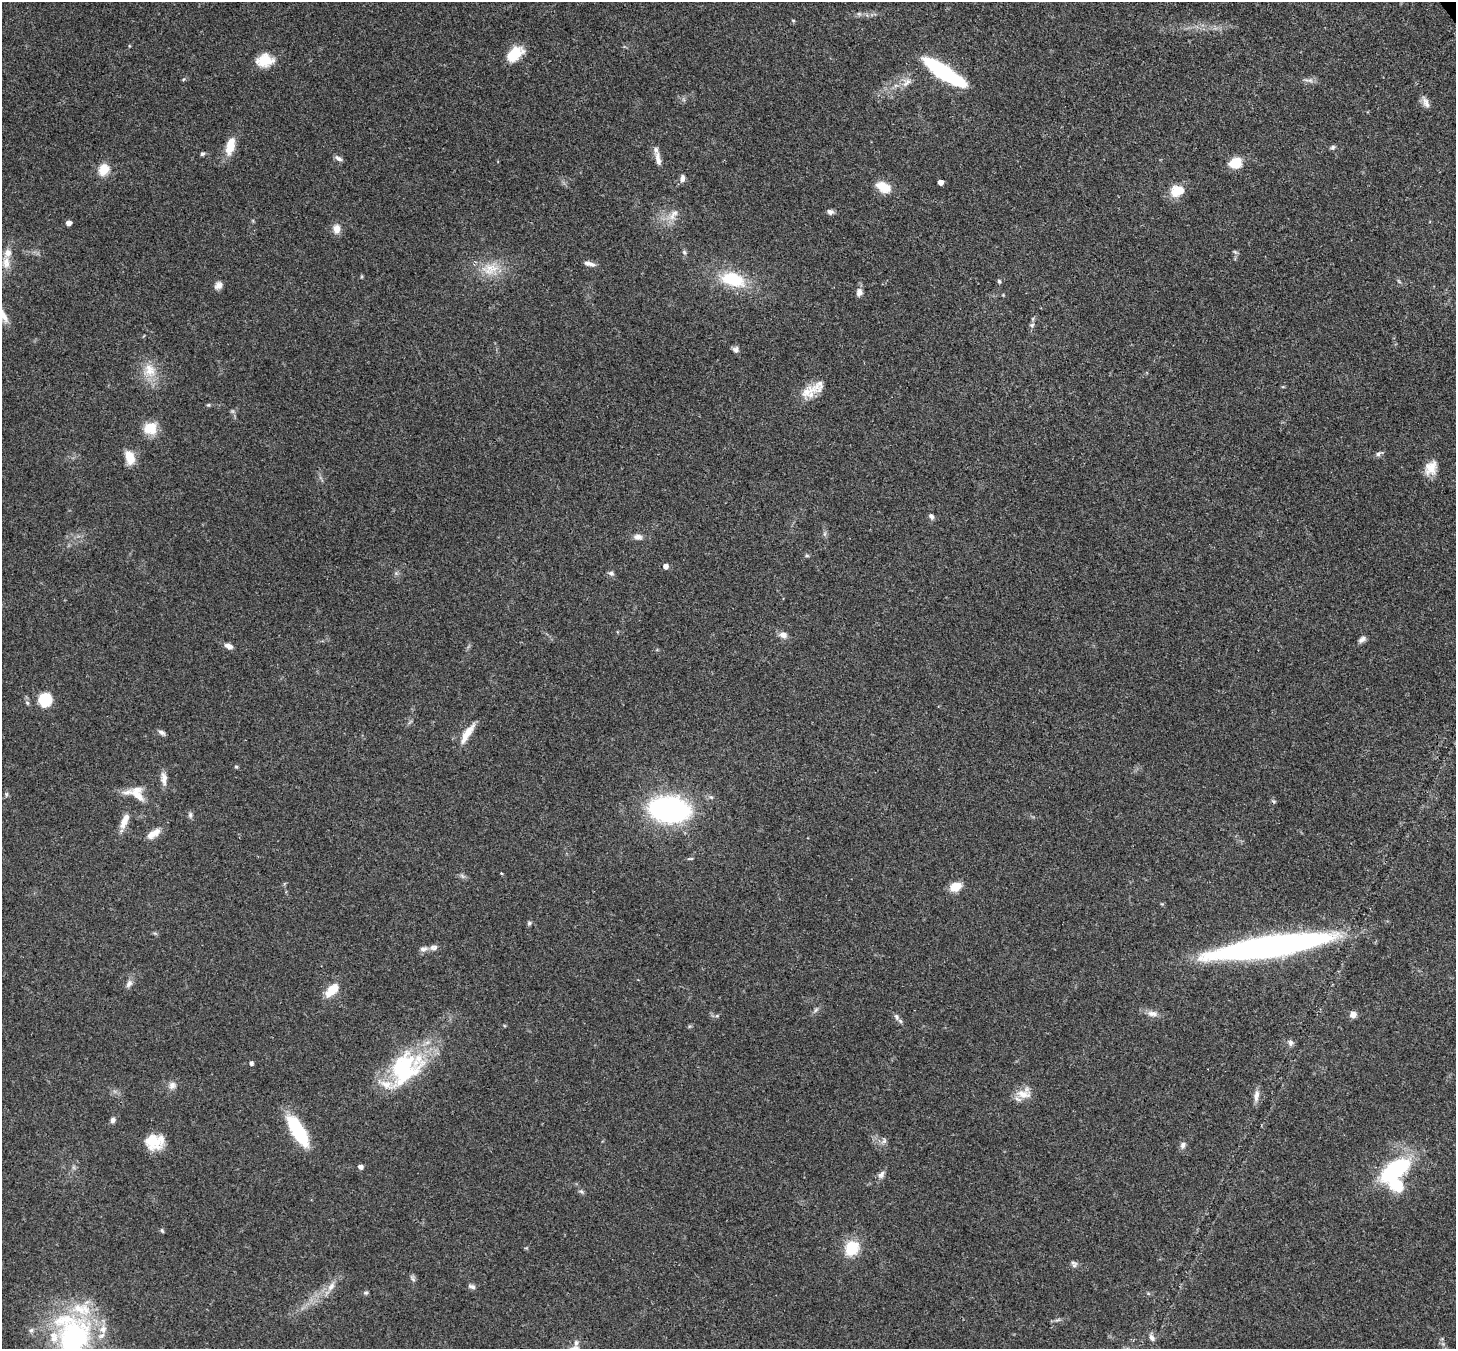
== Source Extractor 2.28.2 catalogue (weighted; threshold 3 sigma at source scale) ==
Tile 10 of 4 x 4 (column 2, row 3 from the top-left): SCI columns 1533-2986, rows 1556-2902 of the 5971 x 5944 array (HDU 1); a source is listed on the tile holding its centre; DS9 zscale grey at full resolution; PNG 1458 x 1351 px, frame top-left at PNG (2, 2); no overlay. Shown black and unused: <1% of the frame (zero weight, under 3 of 4 exposures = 7% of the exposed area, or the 3 px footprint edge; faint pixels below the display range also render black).
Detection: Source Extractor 2.28.2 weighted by HDU 2 'WHT'; one run over the whole footprint, this tile lists its part. Background 0.179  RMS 0.0049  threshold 0.022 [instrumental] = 3 sigma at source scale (4.5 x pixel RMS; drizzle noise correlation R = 1.50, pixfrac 1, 0.05/0.05 arcsec/px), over >= 5 px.
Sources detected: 112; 2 inside a brighter object's white glare — not listed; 11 inside a brighter listed object's ellipse — not listed separately; the other 99 listed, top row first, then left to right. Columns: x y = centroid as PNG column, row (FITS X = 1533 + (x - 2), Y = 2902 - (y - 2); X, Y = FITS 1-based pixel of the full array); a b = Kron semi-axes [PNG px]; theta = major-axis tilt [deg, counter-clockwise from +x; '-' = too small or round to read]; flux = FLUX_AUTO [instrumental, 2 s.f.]
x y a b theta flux
859 14 7 4 -18 0.94
793 20 5 3 - 0.5
514 54 20 12 38 12
265 60 20 14 7 9.8
944 73 41 10 -33 60
184 79 5 3 - 0.55
1309 80 13 5 -5 2
907 82 16 6 45 3.1
1426 102 17 7 -66 2.8
1333 147 7 6 - 1
230 148 20 12 63 7.2
202 154 6 5 - 0.92
338 158 11 5 -34 1.7
658 159 21 7 -79 3.9
1235 163 14 11 20 9.3
104 169 16 13 63 7.2
682 178 10 6 78 2.2
940 182 4 4 - 3.6
883 187 19 12 -30 8.1
1177 191 16 12 19 9.9
830 212 7 6 - 1.7
673 215 20 8 54 4.7
68 223 4 4 - 3
336 229 12 9 -90 3.9
684 252 6 5 - 0.86
1235 252 6 4 -43 0.79
6 262 19 10 -89 5.4
589 264 15 5 -12 2.3
490 269 26 16 17 12
733 279 31 16 -16 23
999 281 6 4 -72 0.81
1399 281 8 3 -45 0.68
218 285 10 8 44 2.6
859 292 10 7 78 2.6
1032 325 7 5 22 1.1
736 349 8 8 - 1.7
149 370 20 17 -66 9.6
1283 387 5 3 - 0.47
808 391 29 14 31 9.4
208 405 5 5 - 0.63
150 428 16 14 17 9.3
1378 454 9 6 45 1.4
130 457 14 9 -73 8.4
1431 468 17 13 65 6.9
931 516 7 6 - 1.5
638 537 12 7 -5 2.5
807 556 6 4 -18 0.63
665 566 5 5 - 3
611 573 7 6 - 1.3
783 635 9 7 -27 3.3
1362 639 10 6 37 1.8
229 646 10 6 -21 2.5
45 700 14 13 - 14
162 733 10 5 -32 1.5
467 733 28 7 57 6.4
236 767 5 4 - 0.62
164 779 19 7 -85 3.5
136 793 28 16 -23 9
6 794 8 4 82 0.83
669 809 30 19 -7 120
190 815 9 5 81 1.2
124 821 23 8 67 5.1
154 833 19 8 33 4.9
462 876 9 3 -45 0.91
955 887 11 8 25 8.4
529 923 6 5 - 0.88
434 947 11 7 14 2.1
1270 947 100 15 9 250
129 984 11 7 58 2.2
332 990 20 10 45 8.5
816 1010 8 4 53 1.1
1152 1014 14 8 -7 3.1
1353 1014 7 7 - 3
897 1017 10 7 -60 1.7
1290 1043 8 7 - 1.6
251 1063 4 4 - 1.6
403 1066 39 26 50 41
172 1085 10 10 - 2.7
1023 1094 22 11 -13 6.2
1256 1096 17 6 81 3
113 1120 7 6 - 1.6
298 1131 36 12 -59 30
152 1141 22 15 -35 12
884 1141 7 6 - 1.4
1183 1145 9 7 76 1.7
361 1167 5 4 - 2.1
1395 1170 23 11 35 64
881 1175 11 8 54 2
581 1191 8 4 -30 0.97
162 1230 7 4 -62 0.71
851 1248 13 11 59 18
1073 1263 11 5 -15 1.4
413 1279 8 4 -45 1.1
331 1286 15 7 54 3.8
472 1286 10 6 -17 1.3
366 1293 7 5 7 0.78
31 1330 7 5 22 1.2
1152 1338 9 6 -52 1.7
73 1340 60 38 74 94
Overlapping masked pixels (flux is a lower limit): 1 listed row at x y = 1270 947
Isophote crosses this tile's border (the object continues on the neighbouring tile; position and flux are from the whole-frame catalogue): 1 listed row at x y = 73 1340